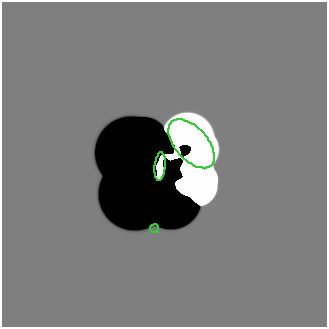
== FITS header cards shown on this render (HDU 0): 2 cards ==
NAXIS1  =                  325 /
NAXIS2  =                  325 /

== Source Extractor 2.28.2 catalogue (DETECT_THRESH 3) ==
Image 325 x 325 px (HDU 0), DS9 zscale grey, 1 PNG px = 1 image px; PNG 329 x 329 px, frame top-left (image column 1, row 325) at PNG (2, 2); each listed source drawn as its Kron ellipse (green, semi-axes under 4 px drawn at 4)
Background 0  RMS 1.9e-34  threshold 5.68e-34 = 3 sigma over >= 5 px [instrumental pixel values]
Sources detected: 5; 2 with non-positive FLUX_AUTO (blend fragments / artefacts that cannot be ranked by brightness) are neither listed nor drawn; the other 3 listed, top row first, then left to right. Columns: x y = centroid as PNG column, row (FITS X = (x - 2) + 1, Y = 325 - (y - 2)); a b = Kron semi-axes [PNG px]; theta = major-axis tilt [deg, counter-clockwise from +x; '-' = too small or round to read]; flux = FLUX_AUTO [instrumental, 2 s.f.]
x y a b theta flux
191 144 29 16 -48 3.1e+03
160 166 14 5 85 9.2e+03
155 228 4 2 - 1.1e-07
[2 non-positive-flux detections neither listed nor drawn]